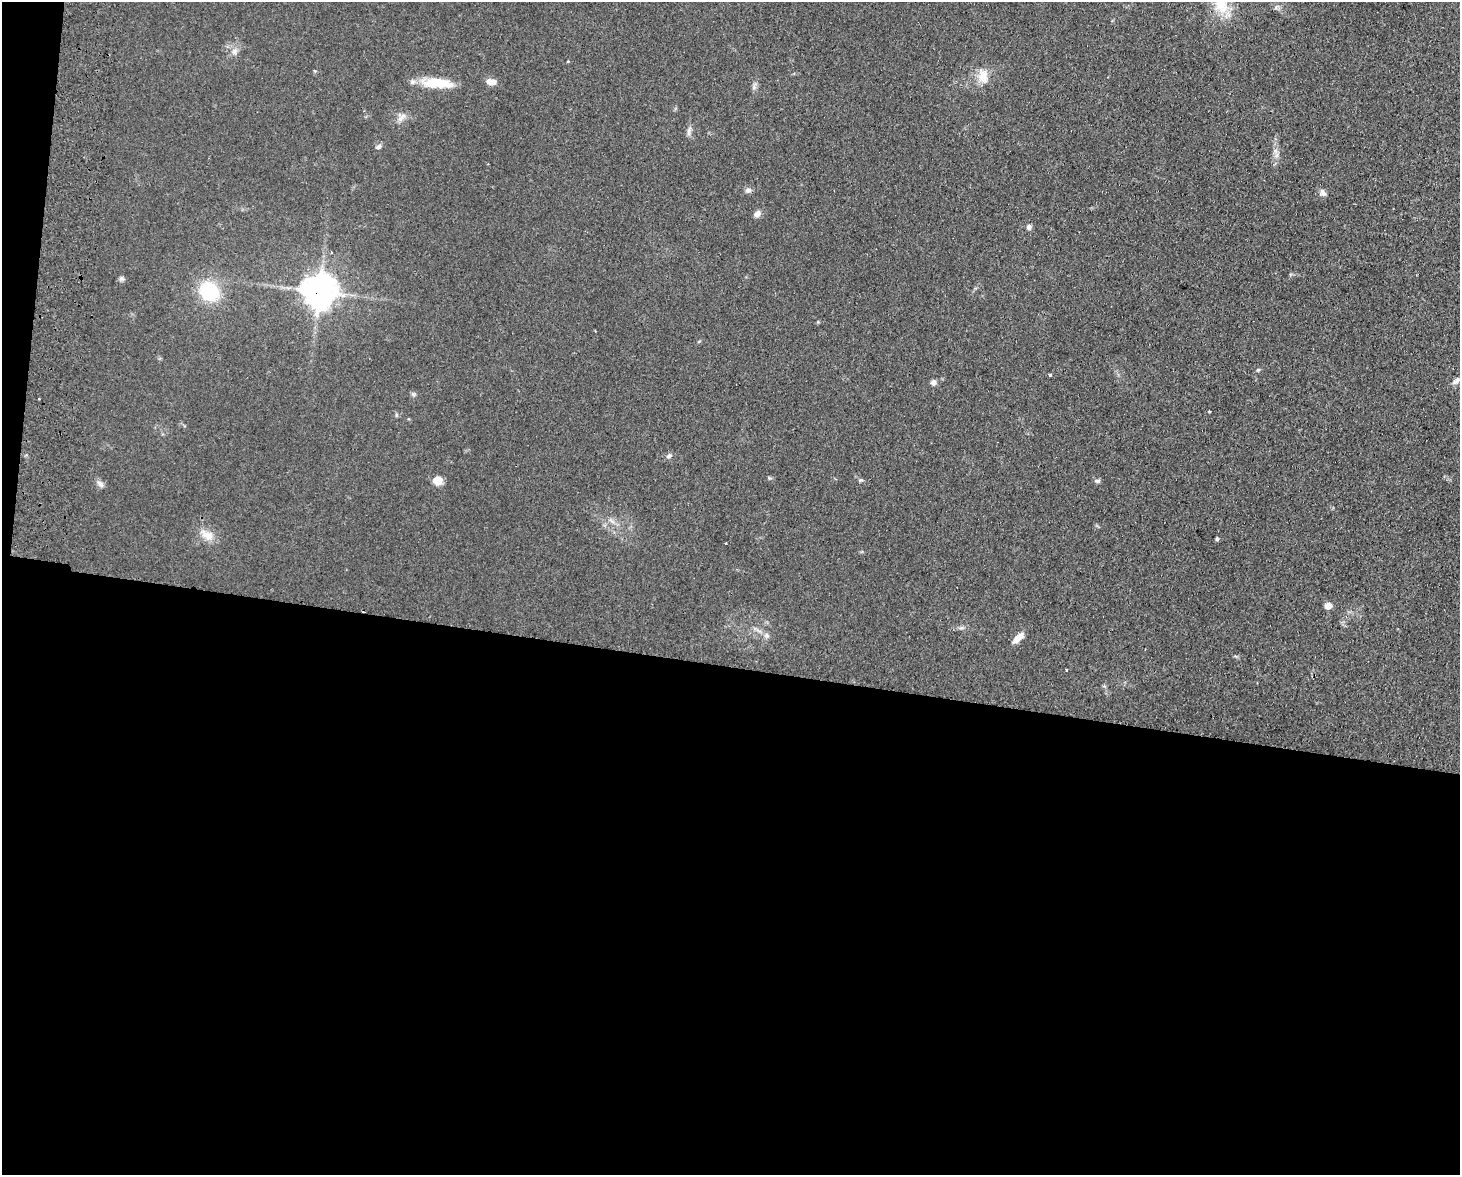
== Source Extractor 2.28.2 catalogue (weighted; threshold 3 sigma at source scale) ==
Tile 10 of 3 x 4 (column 1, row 4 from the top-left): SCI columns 171-1628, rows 9-1181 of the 4830 x 4709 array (HDU 1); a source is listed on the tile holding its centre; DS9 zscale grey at full resolution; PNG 1462 x 1177 px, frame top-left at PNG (2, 2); no overlay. Shown black and unused: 44% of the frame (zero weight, under 2 of 3 exposures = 3% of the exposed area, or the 3 px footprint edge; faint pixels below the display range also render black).
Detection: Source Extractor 2.28.2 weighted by HDU 2 'WHT'; one run over the whole footprint, this tile lists its part. Background 0.0735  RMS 0.009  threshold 0.0406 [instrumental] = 3 sigma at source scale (4.5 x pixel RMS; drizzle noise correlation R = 1.50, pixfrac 1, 0.05/0.05 arcsec/px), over >= 5 px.
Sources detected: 35; all 35 listed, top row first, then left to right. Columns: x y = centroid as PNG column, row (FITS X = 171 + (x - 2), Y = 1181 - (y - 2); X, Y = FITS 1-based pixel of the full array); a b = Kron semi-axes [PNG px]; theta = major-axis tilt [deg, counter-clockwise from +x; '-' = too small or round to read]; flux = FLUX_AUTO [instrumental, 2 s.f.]
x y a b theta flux
1221 3 30 19 -82 33
234 51 10 8 68 4.5
983 76 19 13 -89 13
491 82 11 7 -1 7.3
437 83 37 11 -3 28
754 87 10 4 78 2.3
401 117 14 9 52 5.7
689 131 14 5 78 3.3
378 147 9 5 33 2.4
748 190 8 7 - 3.1
1323 193 10 6 -51 3.6
757 214 8 6 34 4.6
1029 227 8 7 - 2.5
121 278 7 6 - 2.1
209 291 22 19 -49 51
319 291 11 11 - 1400
1258 370 5 4 - 1.1
1050 374 3 3 - 2.4
1457 380 15 6 34 4.1
933 382 7 7 - 3.1
413 394 6 6 - 1.6
39 399 3 2 - 1.5
669 456 9 6 35 2.5
437 480 10 8 9 10
860 480 6 5 - 1.4
1097 481 8 5 0 2.1
100 484 12 6 -45 3.4
207 535 19 11 -23 11
1217 539 5 4 - 1.4
726 543 3 2 - 1.1
1328 606 5 5 - 12
961 628 7 4 18 1.8
766 635 7 7 - 2.8
1018 638 14 6 43 8.6
1067 670 3 2 - 0.9
Overlapping masked pixels (flux is a lower limit): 1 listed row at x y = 319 291
Isophote crosses this tile's border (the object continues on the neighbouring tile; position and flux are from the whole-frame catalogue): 2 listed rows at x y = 1221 3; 1457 380